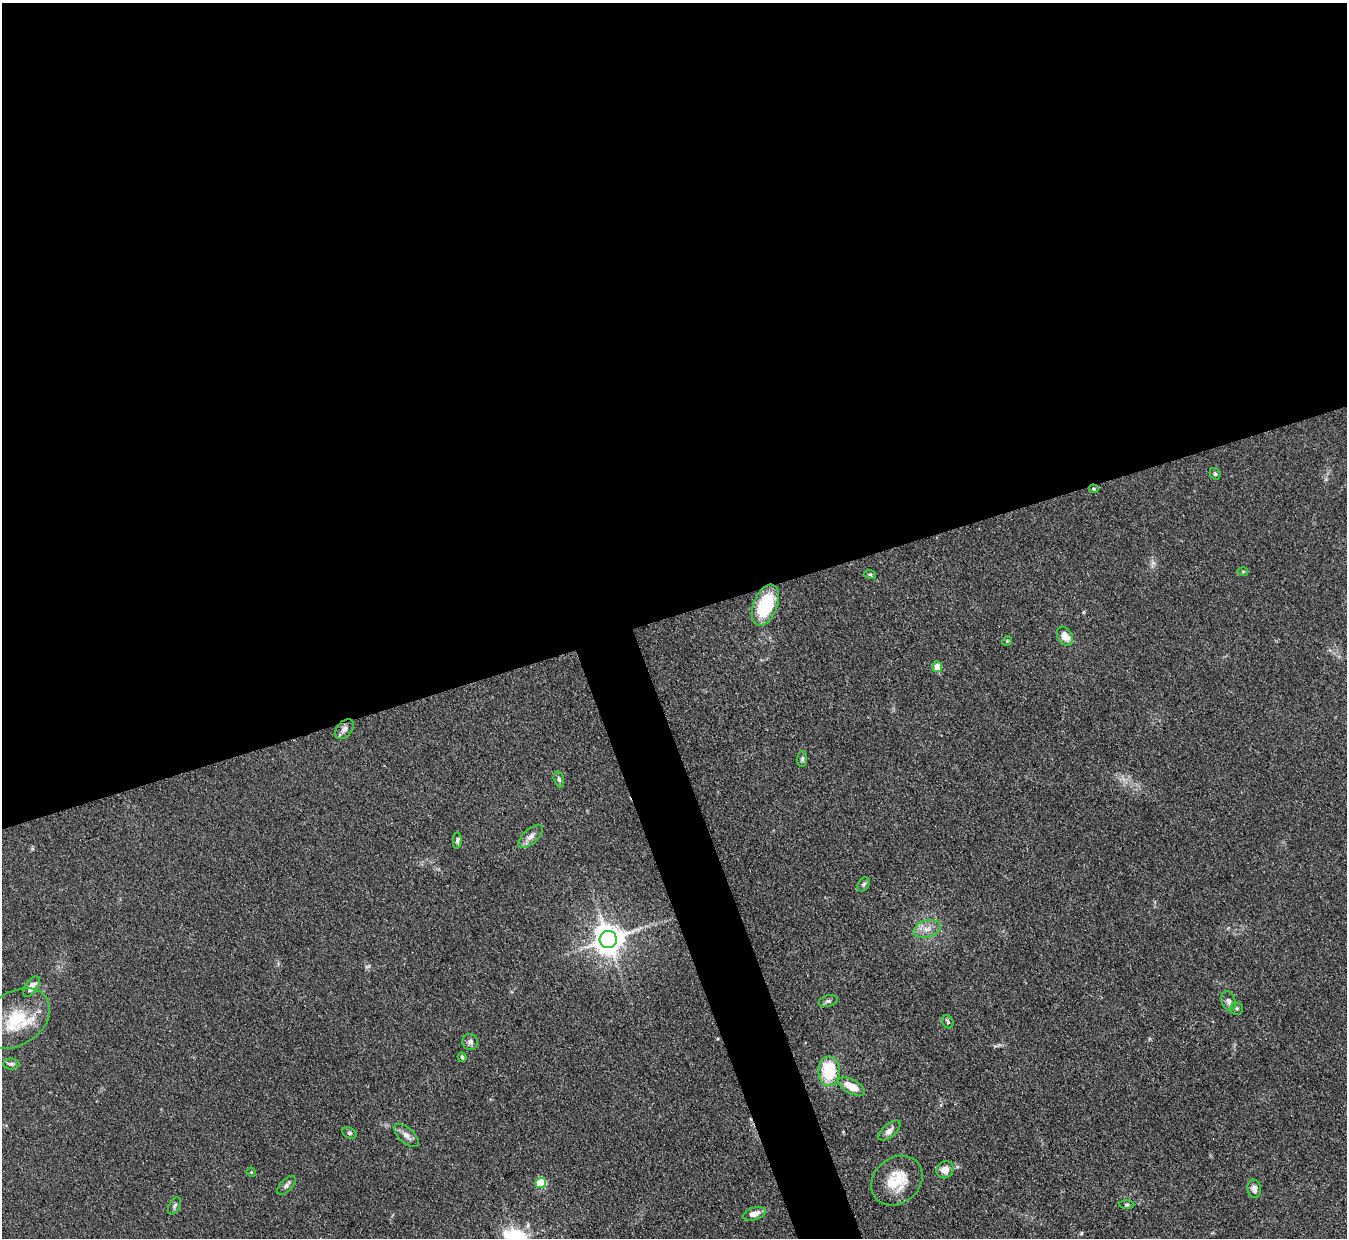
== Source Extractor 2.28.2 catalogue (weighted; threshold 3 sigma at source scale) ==
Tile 2 of 4 x 4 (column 2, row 1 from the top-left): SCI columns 1348-2692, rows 3986-5221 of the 5386 x 5371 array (HDU 1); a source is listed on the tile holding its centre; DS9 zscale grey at full resolution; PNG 1349 x 1240 px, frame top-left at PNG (2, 3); each listed source drawn as its Kron ellipse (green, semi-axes under 4 px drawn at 4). Shown black and unused: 52% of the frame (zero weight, under 3 of 4 exposures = <1% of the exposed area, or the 3 px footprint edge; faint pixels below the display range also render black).
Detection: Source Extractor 2.28.2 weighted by HDU 2 'WHT'; one run over the whole footprint, this tile lists its part. Background 0.111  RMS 0.0066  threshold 0.0298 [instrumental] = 3 sigma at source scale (4.5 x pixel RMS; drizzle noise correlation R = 1.50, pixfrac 1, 0.05/0.05 arcsec/px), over >= 5 px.
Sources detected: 39; all 39 listed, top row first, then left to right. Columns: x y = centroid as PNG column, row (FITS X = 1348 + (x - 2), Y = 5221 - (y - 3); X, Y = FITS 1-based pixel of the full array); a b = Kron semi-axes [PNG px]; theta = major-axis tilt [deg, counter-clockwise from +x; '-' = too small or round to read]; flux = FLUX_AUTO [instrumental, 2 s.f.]
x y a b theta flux
1215 474 6 5 - 1.3
1094 489 5 3 - 0.78
1243 571 5 3 - 0.64
870 574 6 3 -19 0.75
765 605 21 12 67 42
1065 636 10 7 -56 6.7
1007 641 5 4 - 0.88
937 667 5 5 - 7.4
344 729 12 7 47 3
802 759 8 5 88 1.4
559 779 8 5 -74 1.4
531 836 15 7 42 3.9
457 841 8 4 87 1.3
863 884 8 5 51 1.5
927 929 14 8 16 5.9
608 939 8 8 - 1100
31 987 11 6 56 4.6
828 1001 9 5 14 1.7
1229 1001 10 7 -72 2.9
1237 1009 6 6 - 1.4
16 1018 37 26 35 34
948 1022 7 5 -64 1.2
470 1042 8 7 - 2.4
462 1057 5 4 - 1.5
11 1064 8 5 1 1.7
829 1071 15 11 -90 30
852 1087 14 7 -27 11
889 1130 13 6 41 3.6
349 1133 8 5 -26 1.2
406 1135 15 7 -42 3.9
945 1170 9 8 - 5.8
251 1172 5 4 - 0.58
897 1180 27 22 40 21
541 1183 5 5 - 35
286 1185 11 6 47 2.4
1254 1189 9 6 -81 3.3
1127 1205 7 4 0 0.97
174 1206 9 5 61 1.5
754 1214 12 6 17 5.1